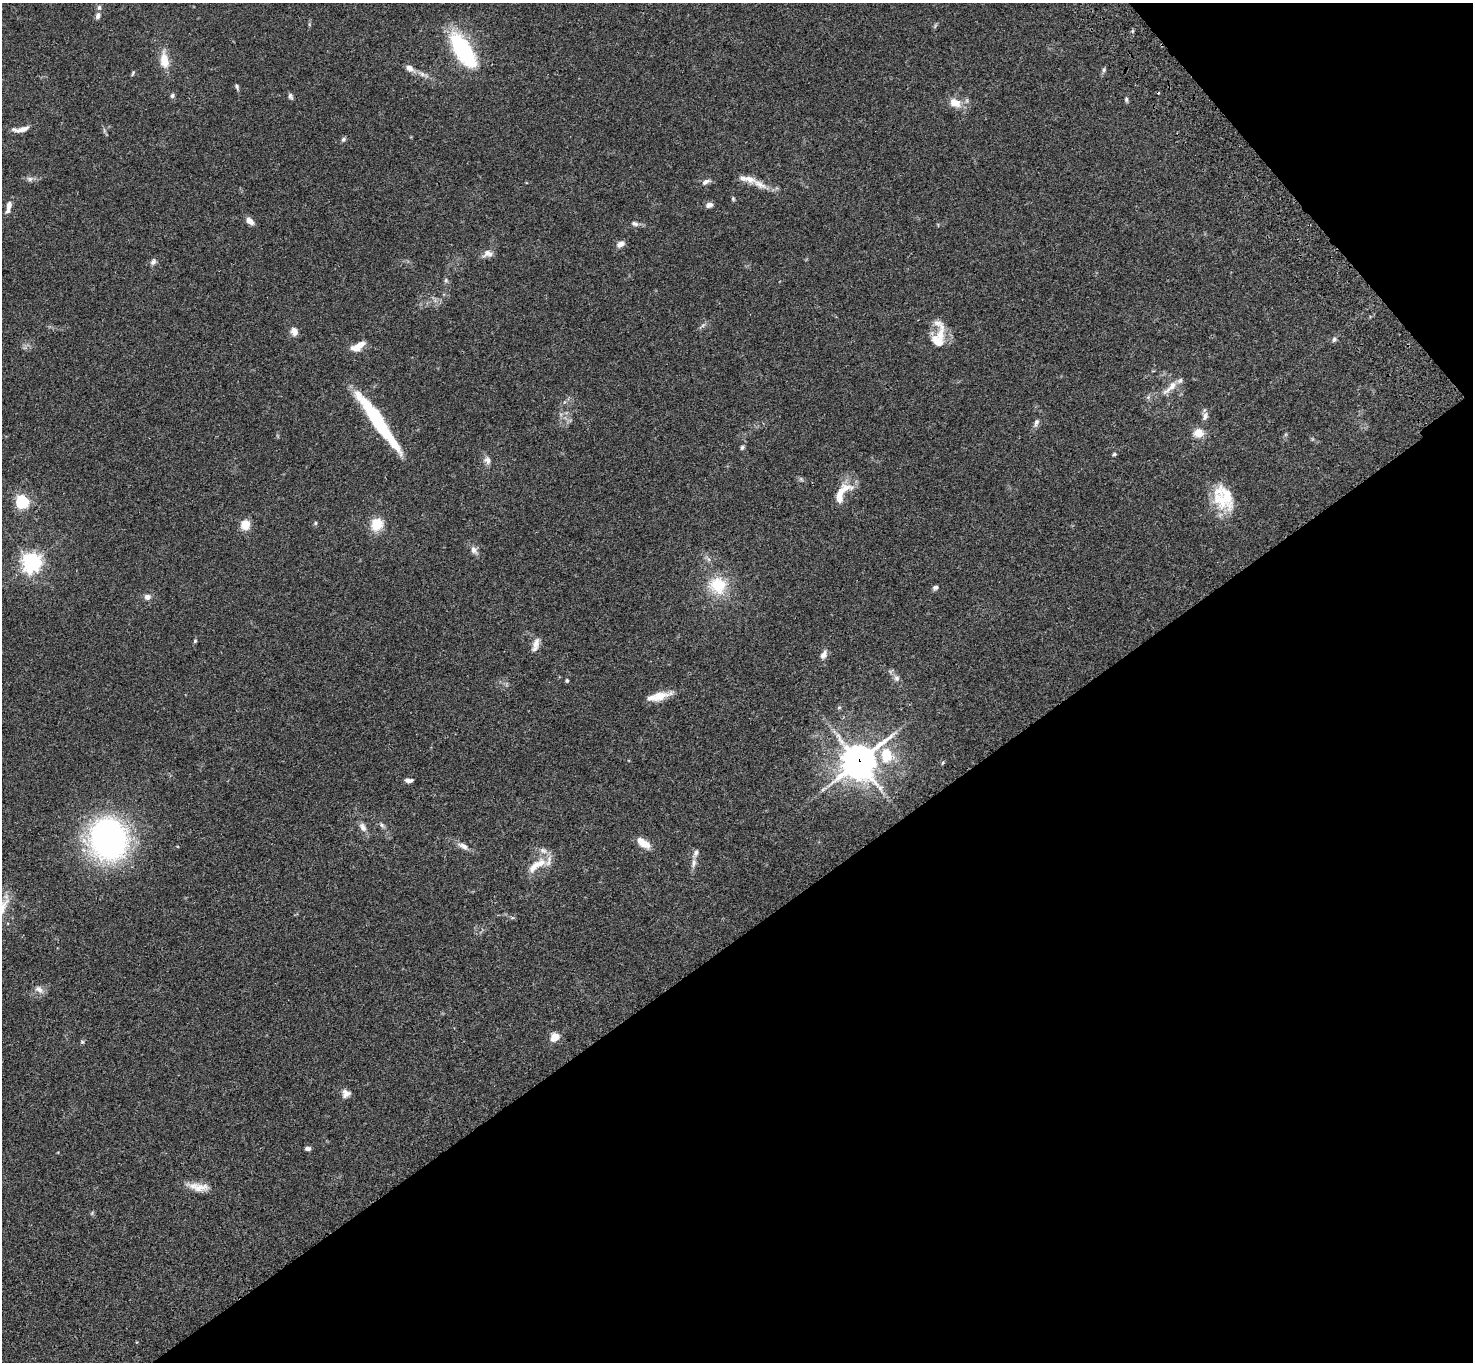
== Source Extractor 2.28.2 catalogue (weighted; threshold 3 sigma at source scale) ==
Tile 12 of 4 x 4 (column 4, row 3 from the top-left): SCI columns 4520-5990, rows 1741-3100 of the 6094 x 6064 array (HDU 1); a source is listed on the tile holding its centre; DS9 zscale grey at full resolution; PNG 1475 x 1364 px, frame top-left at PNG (2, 3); no overlay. Shown black and unused: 35% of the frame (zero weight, under 3 of 4 exposures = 6% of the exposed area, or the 3 px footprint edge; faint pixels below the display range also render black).
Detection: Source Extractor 2.28.2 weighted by HDU 2 'WHT'; one run over the whole footprint, this tile lists its part. Background 0.0621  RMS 0.0055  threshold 0.0245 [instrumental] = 3 sigma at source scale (4.5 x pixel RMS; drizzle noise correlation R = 1.50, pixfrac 1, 0.05/0.05 arcsec/px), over >= 5 px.
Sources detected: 82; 1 cosmic-ray / hot-pixel residue — not listed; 7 inside a brighter listed object's ellipse — not listed separately; the other 74 listed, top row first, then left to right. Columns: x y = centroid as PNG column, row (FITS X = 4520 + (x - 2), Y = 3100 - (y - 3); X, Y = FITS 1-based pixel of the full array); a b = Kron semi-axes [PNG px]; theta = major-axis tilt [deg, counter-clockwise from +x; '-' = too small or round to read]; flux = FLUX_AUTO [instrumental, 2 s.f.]
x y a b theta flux
99 7 7 6 - 1.3
98 16 8 6 77 1.8
463 50 38 15 -57 56
164 60 23 11 -84 7.8
410 68 13 7 -37 3.2
1104 70 7 5 70 0.99
133 73 8 3 61 0.68
422 74 9 6 -36 1.9
237 86 8 5 -69 1
172 96 7 5 61 1
290 96 8 5 -69 1.2
1126 99 6 5 - 0.86
955 103 15 10 -23 6.2
21 129 22 6 9 4.1
343 139 7 5 46 1.1
30 179 9 6 -15 1.6
706 182 11 6 30 1.9
759 184 24 9 -29 6.2
733 199 6 4 -70 0.67
9 205 10 7 81 2.5
709 205 8 6 12 2.2
250 221 9 6 -41 3.2
635 224 10 6 -16 1.7
620 244 10 6 23 2.5
488 254 14 9 8 3.1
153 262 8 6 55 1.7
446 280 6 5 - 0.92
294 331 10 8 -70 3.1
940 335 49 12 -84 10
1334 339 6 6 - 1.2
358 346 19 8 31 5.7
1170 388 29 7 43 5.7
1205 416 11 6 73 2.3
377 421 63 10 -55 45
1036 422 10 6 72 1.8
1198 433 11 10 - 6
742 447 6 5 - 0.97
1114 454 5 4 - 0.8
487 460 11 8 -63 2.4
842 493 33 13 55 11
1224 498 33 23 -63 20
22 502 6 6 - 69
315 523 5 4 - 0.77
376 524 15 13 71 9.8
245 525 10 9 - 7.5
474 550 10 8 -62 2.7
31 563 7 7 - 210
718 585 22 20 -29 18
935 587 8 5 13 1.3
147 597 8 6 -3 2.5
195 641 6 4 67 0.72
536 645 20 7 73 3.6
823 655 11 7 60 2.9
897 678 8 8 - 1.8
567 680 5 4 - 0.77
658 696 30 9 14 7.9
839 707 6 4 1 0.66
886 756 16 11 -83 15
858 762 13 12 - 810
409 780 8 4 -1 2
382 825 7 5 -61 1.2
363 827 13 8 -59 2.8
109 838 32 26 -73 190
644 843 16 8 -34 6.8
463 846 16 7 -28 3.2
694 863 13 6 80 2.7
537 865 32 11 34 9.2
2 907 30 13 58 9.4
39 989 14 8 -32 2.9
554 1037 5 5 - 15
82 1042 6 4 -1 0.66
346 1093 11 9 29 2.9
308 1148 6 4 0 1.5
197 1187 29 10 -8 6.7
Overlapping masked pixels (flux is a lower limit): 1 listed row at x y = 858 762
Isophote crosses this tile's border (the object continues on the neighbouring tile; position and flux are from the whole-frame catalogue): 1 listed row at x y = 2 907